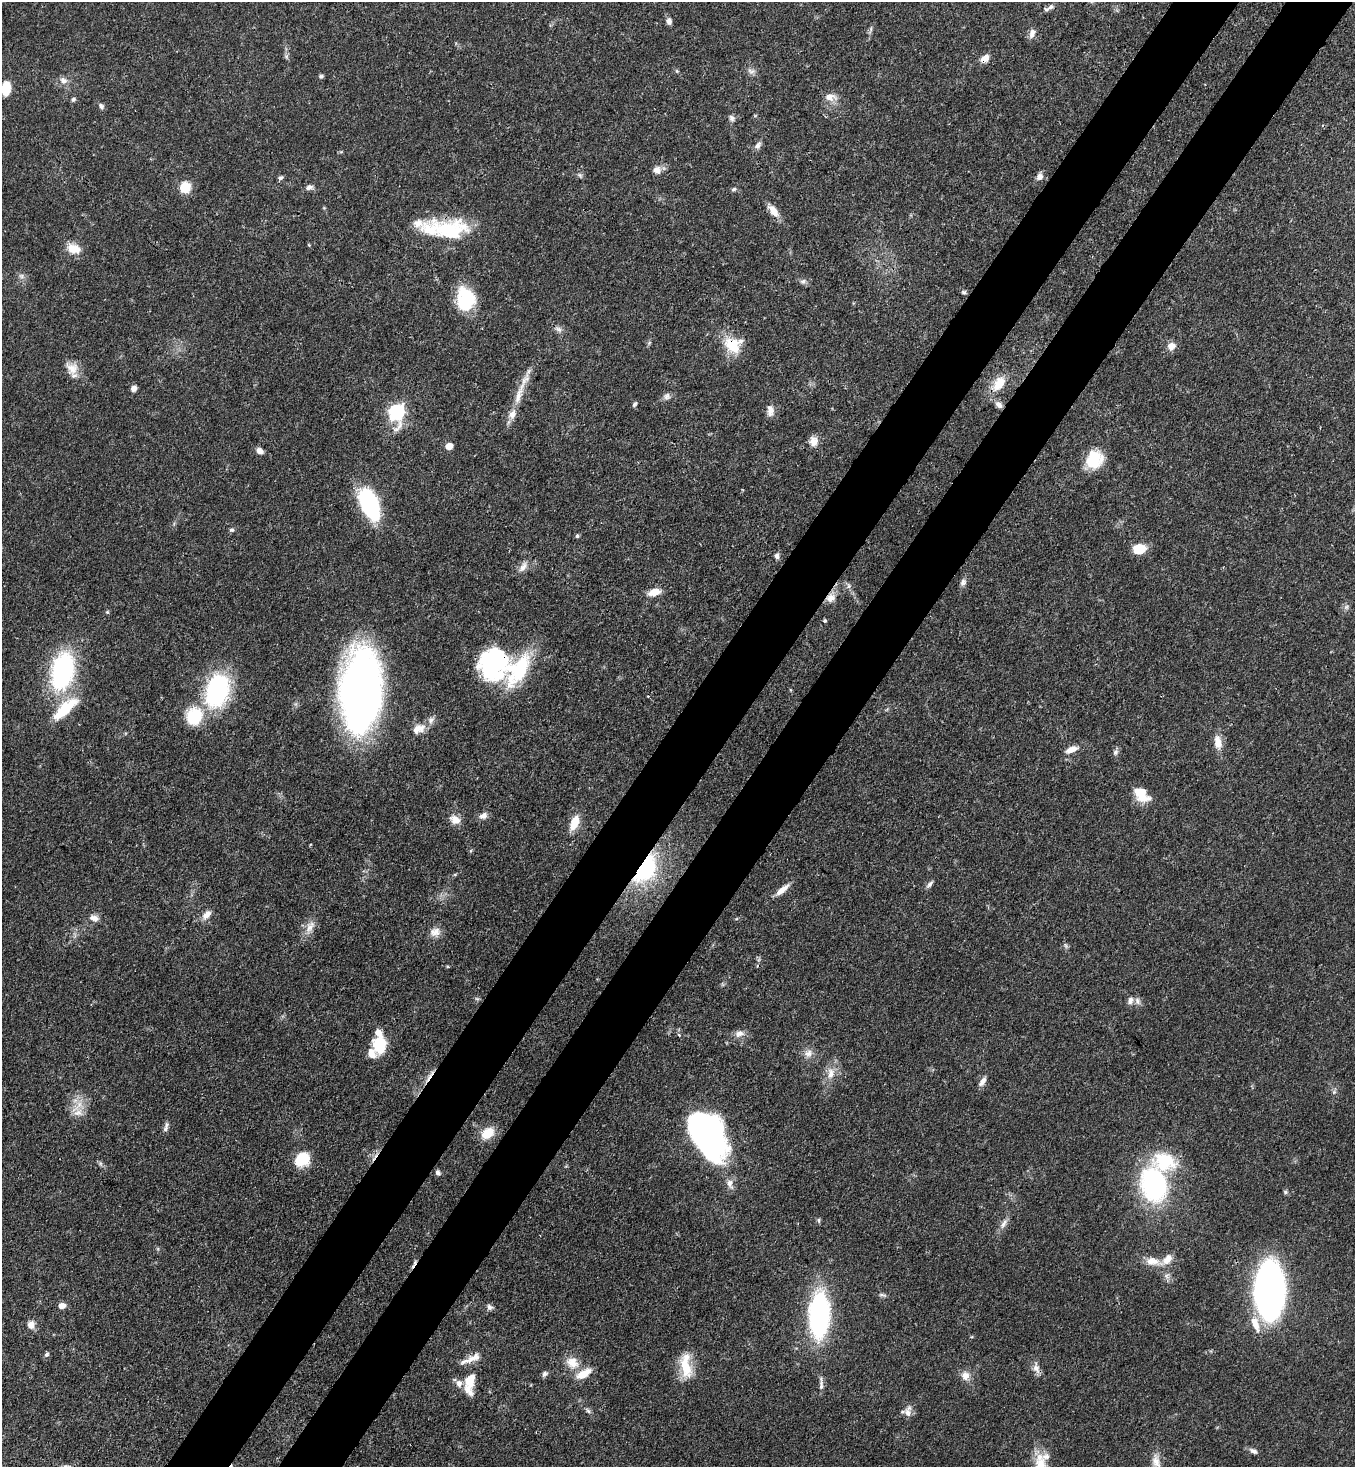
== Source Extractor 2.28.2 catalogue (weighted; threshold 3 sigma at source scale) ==
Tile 10 of 4 x 4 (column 2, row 3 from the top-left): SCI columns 1717-3069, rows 1525-2989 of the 6000 x 5978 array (HDU 1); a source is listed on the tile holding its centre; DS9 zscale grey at full resolution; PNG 1357 x 1469 px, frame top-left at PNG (2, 2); no overlay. Shown black and unused: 10% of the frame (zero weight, under 3 of 4 exposures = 7% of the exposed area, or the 3 px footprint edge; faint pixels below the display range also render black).
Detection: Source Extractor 2.28.2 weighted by HDU 2 'WHT'; one run over the whole footprint, this tile lists its part. Background 0.0664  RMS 0.0036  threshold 0.0162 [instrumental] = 3 sigma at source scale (4.5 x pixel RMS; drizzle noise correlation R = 1.50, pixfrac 1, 0.05/0.05 arcsec/px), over >= 5 px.
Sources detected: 147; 2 inside a brighter object's white glare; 3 cosmic-ray / hot-pixel residue — not listed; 15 inside a brighter listed object's ellipse — not listed separately; the other 127 listed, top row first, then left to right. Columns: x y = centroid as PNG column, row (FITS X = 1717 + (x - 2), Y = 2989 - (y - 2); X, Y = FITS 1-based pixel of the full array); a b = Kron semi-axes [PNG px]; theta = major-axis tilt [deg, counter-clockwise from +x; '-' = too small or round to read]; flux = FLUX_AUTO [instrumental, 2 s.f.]
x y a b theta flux
1051 7 11 7 29 1.4
669 21 8 6 -89 1.6
1032 33 13 7 76 2
286 56 8 5 -84 0.88
985 58 11 7 36 3
677 71 6 4 -45 0.48
751 71 10 8 -2 1.6
321 76 7 4 9 0.65
63 81 11 9 -38 2.2
6 88 13 8 85 8.1
830 97 14 9 2 3.5
73 99 6 5 - 0.77
101 106 8 6 -45 1.1
732 118 9 7 -67 1.2
758 145 11 6 52 1.5
657 170 11 9 3 2.4
580 175 8 6 -49 0.83
1039 177 9 7 56 2.1
280 178 7 5 42 0.86
185 187 6 6 - 26
309 187 10 7 13 1.4
734 189 6 5 - 0.76
773 211 17 8 -52 4.2
450 230 49 25 -6 25
309 245 4 3 - 0.4
74 249 18 12 -22 5.1
21 276 9 6 -27 1.3
803 281 8 7 - 1.2
964 292 6 5 - 0.65
465 299 24 18 -89 21
558 329 11 7 -31 1.6
649 343 6 5 - 0.58
732 345 24 18 -43 11
1171 346 10 9 - 2.7
72 368 19 15 -54 4.8
999 383 24 14 56 7.1
134 388 6 6 - 1.8
518 396 31 9 73 7.3
667 396 10 9 - 1.6
635 404 8 4 57 0.7
999 405 10 7 -39 1.8
770 411 15 8 88 2.6
396 412 8 7 - 95
814 441 12 10 -86 3.1
449 446 5 5 - 5.2
260 451 9 7 -34 1.7
1094 459 19 16 64 13
369 504 27 14 -66 47
231 530 7 6 - 0.74
577 536 5 5 - 0.66
1139 548 15 11 6 6.2
777 556 8 6 -76 1.2
523 567 16 9 52 2.6
963 582 10 7 68 1.4
849 586 8 5 -74 1
654 592 14 7 15 4.8
831 598 13 12 - 3
1346 607 7 6 - 1
107 612 5 5 - 0.55
824 621 4 4 - 0.59
519 669 73 36 -12 47
62 671 31 17 77 68
217 690 33 22 74 52
361 690 74 35 88 230
65 709 40 13 43 14
194 716 20 19 - 15
418 729 19 12 22 4.4
1218 742 18 9 -82 4.5
1071 749 18 7 21 3.3
1115 752 8 7 - 1.2
1142 797 19 12 -13 5.9
483 816 11 8 21 2.1
455 820 15 11 -27 3.3
574 823 18 9 67 6.4
645 868 30 17 60 43
455 874 6 3 19 0.42
930 884 11 5 48 1.1
782 890 21 7 39 3.5
206 915 15 8 49 3
94 918 14 9 -19 2.3
310 927 21 10 61 3.9
435 932 15 12 9 3.1
1066 946 7 4 -71 0.69
477 999 7 4 -19 0.57
1130 1000 11 7 77 1.6
739 1034 14 9 15 2.5
379 1045 20 15 88 11
808 1053 13 11 18 2.8
830 1073 19 9 87 4.2
429 1076 27 4 57 2.6
982 1081 14 6 57 2
1334 1092 5 5 - 0.69
77 1106 26 11 46 5.7
166 1125 8 6 63 1
488 1133 17 12 37 6.7
708 1136 44 27 -64 130
302 1159 14 12 37 13
438 1173 7 6 - 1.1
730 1184 14 8 -70 2.6
1154 1185 30 21 -77 65
1285 1192 6 5 - 0.65
818 1220 7 5 -89 0.71
1004 1223 17 6 61 2.2
1152 1261 21 11 -9 4.8
1167 1275 8 4 45 0.91
1269 1290 36 18 89 250
882 1295 13 4 -14 0.88
62 1306 9 7 11 2.1
490 1307 8 8 - 1.2
819 1315 33 14 87 94
1255 1324 25 10 -70 6.2
31 1325 10 8 -85 2.7
46 1355 7 5 43 0.85
474 1357 23 10 30 4
572 1363 19 15 -32 5.5
686 1366 35 14 -83 10
1036 1368 16 8 -75 2.5
545 1374 8 6 47 1.1
584 1374 20 9 30 5.7
965 1376 13 11 -73 3
469 1383 26 11 84 8.7
821 1385 14 6 85 1.6
588 1411 8 5 -53 0.86
908 1412 15 9 86 2.8
1253 1451 12 5 -28 1.4
1046 1457 11 9 35 2
1156 1461 20 11 -84 3.9
Overlapping masked pixels (flux is a lower limit): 7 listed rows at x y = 985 58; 450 230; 732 345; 831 598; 519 669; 645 868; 429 1076
Isophote crosses this tile's border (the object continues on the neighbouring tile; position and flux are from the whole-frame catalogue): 1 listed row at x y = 6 88